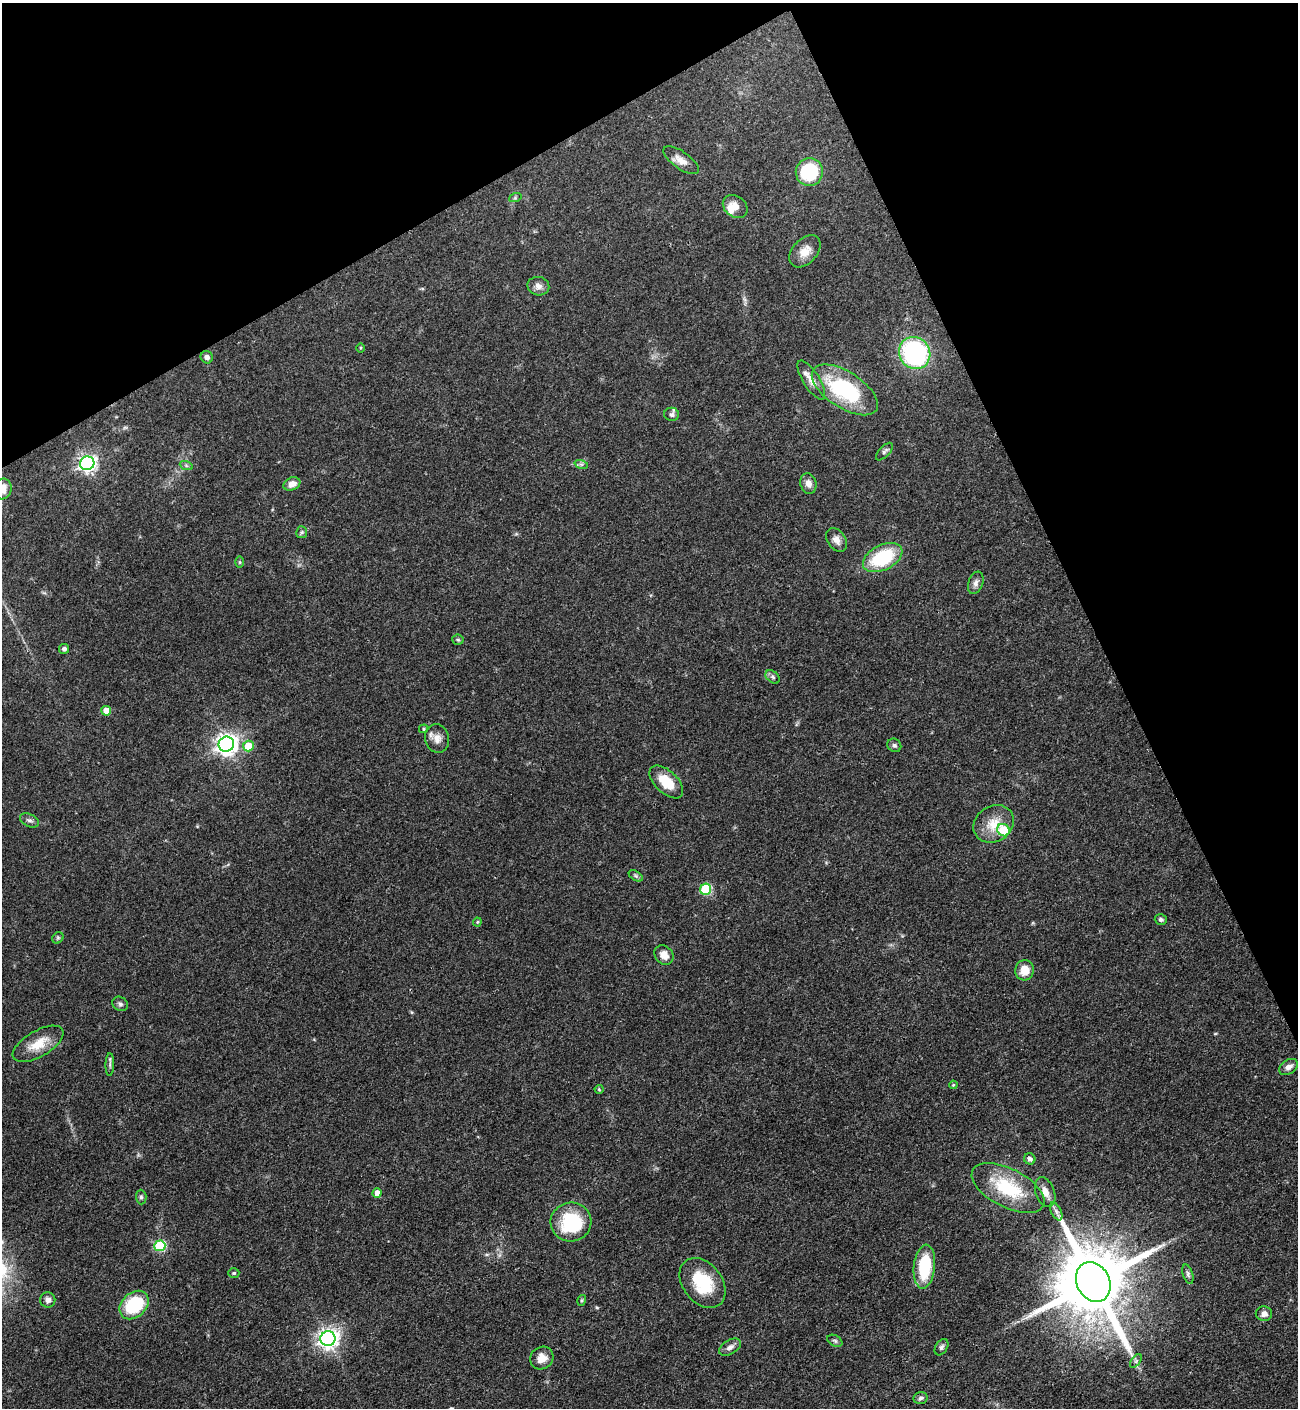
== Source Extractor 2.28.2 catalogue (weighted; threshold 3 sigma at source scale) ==
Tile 3 of 4 x 4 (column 3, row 1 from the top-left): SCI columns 2973-4268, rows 4316-5721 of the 5807 x 5820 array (HDU 1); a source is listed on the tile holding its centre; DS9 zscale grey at full resolution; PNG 1300 x 1410 px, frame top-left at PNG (2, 3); each listed source drawn as its Kron ellipse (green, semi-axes under 4 px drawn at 4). Shown black and unused: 25% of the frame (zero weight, under 3 of 4 exposures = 9% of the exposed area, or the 3 px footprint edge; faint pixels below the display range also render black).
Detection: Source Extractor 2.28.2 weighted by HDU 2 'WHT'; one run over the whole footprint, this tile lists its part. Background 0.0416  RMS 0.0055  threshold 0.025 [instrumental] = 3 sigma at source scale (4.5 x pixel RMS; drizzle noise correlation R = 1.50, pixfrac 1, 0.05/0.05 arcsec/px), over >= 5 px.
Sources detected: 75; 1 inside a brighter listed object's ellipse — not listed separately; the other 74 listed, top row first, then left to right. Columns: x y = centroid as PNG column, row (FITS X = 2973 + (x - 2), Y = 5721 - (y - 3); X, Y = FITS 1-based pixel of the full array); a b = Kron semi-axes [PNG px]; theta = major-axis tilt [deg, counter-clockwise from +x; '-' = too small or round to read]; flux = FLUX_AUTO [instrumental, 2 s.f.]
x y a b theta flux
681 160 21 8 -35 4.7
809 172 14 13 - 32
515 198 6 4 19 0.74
735 206 13 10 -36 5.2
805 251 19 12 47 6.5
538 286 11 9 -13 3
360 348 5 3 - 0.58
915 353 16 15 - 77
207 357 6 6 - 2
811 380 22 8 -58 5.3
845 390 37 18 -33 51
672 414 7 6 - 1.7
884 452 11 5 46 1.4
87 463 7 6 - 200
581 464 7 4 -18 1.1
186 465 7 4 -19 0.95
808 483 10 8 -76 3.4
292 484 9 6 23 4.4
2 489 10 9 - 5.5
302 532 6 5 - 0.99
837 540 13 9 -56 3.5
883 558 21 12 27 34
240 562 6 4 -90 0.66
976 583 11 7 71 2.4
458 640 5 5 - 0.82
64 649 5 5 - 1.8
773 677 8 5 -41 1.4
106 711 5 5 - 7
424 729 4 4 - 0.77
437 738 14 12 -76 4.5
226 744 8 7 - 370
894 745 7 6 - 1.3
248 746 5 5 - 14
666 782 20 11 -44 12
29 820 10 6 -25 1.8
994 824 21 17 34 12
1003 830 6 6 - 16
636 876 8 4 -32 1.1
706 889 5 5 - 35
1161 919 6 5 - 1.2
477 922 4 4 - 0.65
58 938 6 5 - 0.82
664 955 11 8 -49 4.4
1024 970 10 9 - 7.3
120 1004 8 6 -37 1.7
38 1044 28 13 30 11
110 1065 11 4 88 1.5
1289 1067 10 7 34 2.6
953 1085 4 4 - 0.61
599 1089 4 4 - 0.54
1030 1159 6 5 - 2
1008 1188 39 19 -27 31
1045 1192 15 9 -70 4.9
377 1193 5 4 - 3.8
141 1197 7 5 -88 1.2
1056 1211 10 5 -63 2
571 1222 20 19 - 35
160 1246 5 5 - 34
924 1267 22 10 84 29
234 1273 5 4 - 0.78
1188 1274 10 5 -72 1.5
1093 1282 21 16 -62 7100
703 1283 28 19 -52 25
48 1300 8 7 - 2.5
582 1300 5 4 - 0.67
134 1305 16 12 43 31
1264 1314 8 7 - 3.1
328 1339 7 7 - 300
835 1341 8 5 -29 1.2
730 1347 12 7 30 2.7
941 1347 9 6 58 1.5
542 1358 12 11 - 5.3
1136 1361 8 4 54 1
920 1398 7 6 - 1.4
Isophote crosses this tile's border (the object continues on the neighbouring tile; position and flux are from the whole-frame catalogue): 1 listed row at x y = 2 489